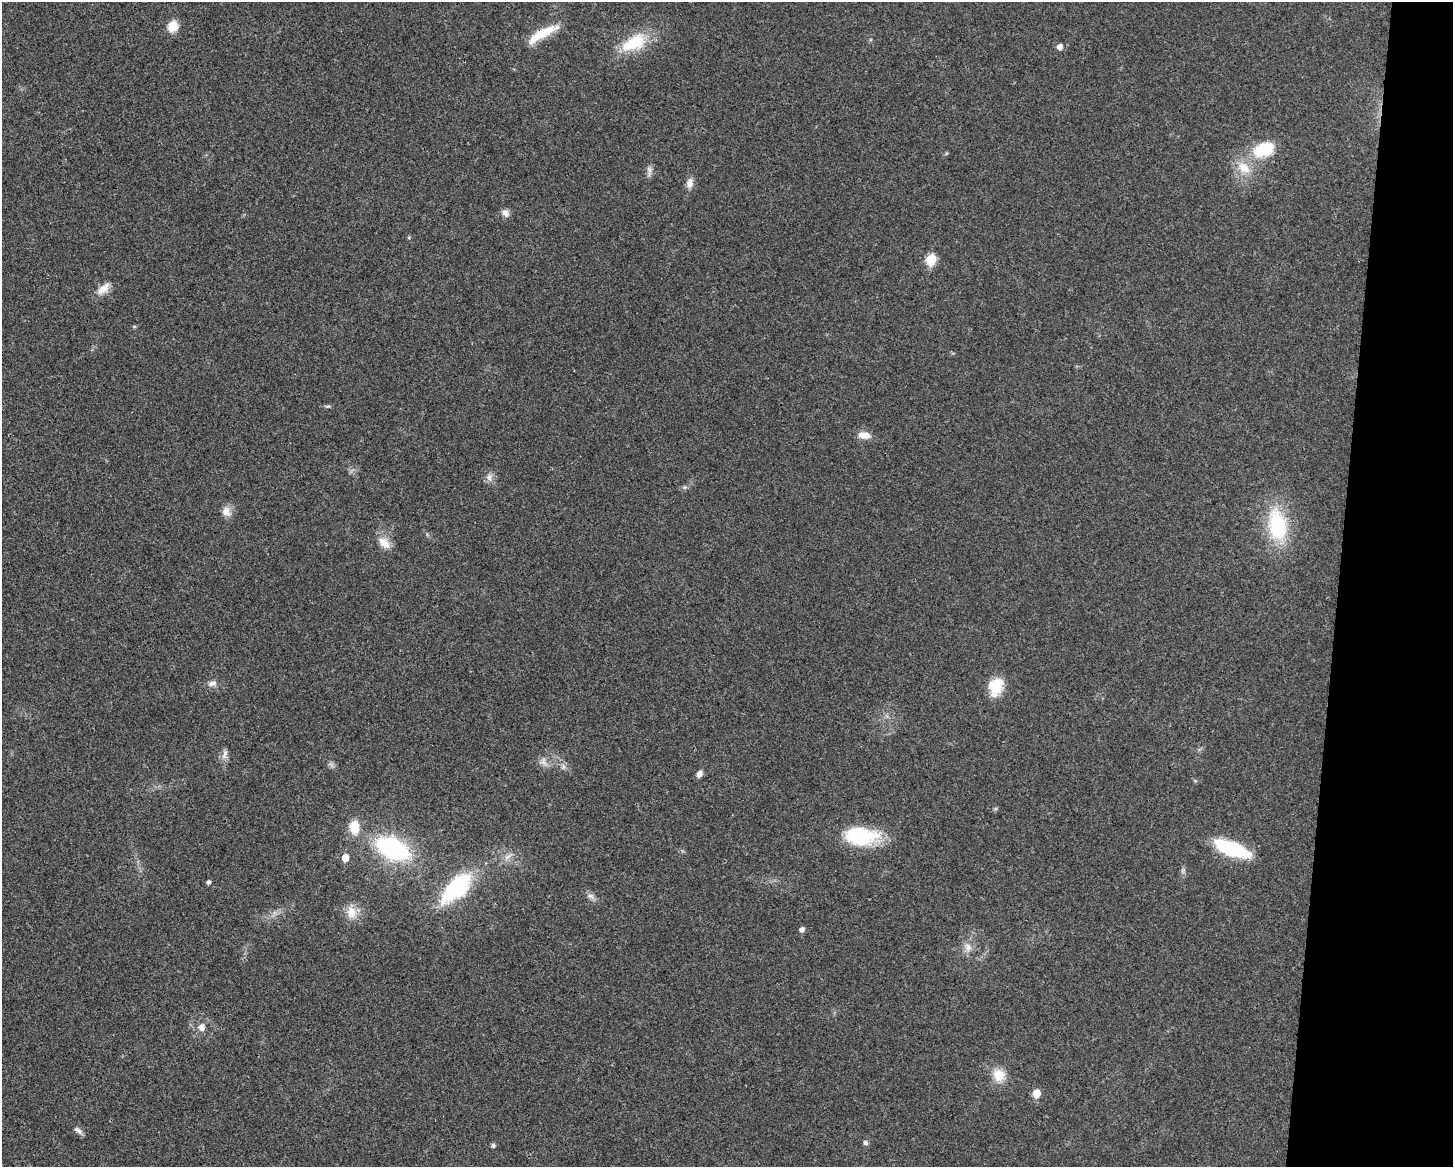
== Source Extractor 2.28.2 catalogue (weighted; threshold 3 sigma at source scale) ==
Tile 6 of 3 x 4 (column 3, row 2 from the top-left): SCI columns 3130-4580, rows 2335-3499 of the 4695 x 4670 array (HDU 1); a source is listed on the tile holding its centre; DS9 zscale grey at full resolution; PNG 1455 x 1169 px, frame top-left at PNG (2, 2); no overlay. Shown black and unused: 8% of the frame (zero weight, under 3 of 4 exposures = <1% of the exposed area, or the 3 px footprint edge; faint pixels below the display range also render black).
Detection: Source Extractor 2.28.2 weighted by HDU 2 'WHT'; one run over the whole footprint, this tile lists its part. Background 0.0242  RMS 0.0047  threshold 0.021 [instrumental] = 3 sigma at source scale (4.5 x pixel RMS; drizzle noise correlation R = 1.50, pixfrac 1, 0.05/0.05 arcsec/px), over >= 5 px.
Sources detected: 40; all 40 listed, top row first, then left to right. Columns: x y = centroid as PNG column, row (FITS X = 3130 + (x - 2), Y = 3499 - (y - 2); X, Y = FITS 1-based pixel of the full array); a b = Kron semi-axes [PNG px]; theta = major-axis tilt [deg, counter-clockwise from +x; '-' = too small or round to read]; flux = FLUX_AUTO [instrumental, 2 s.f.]
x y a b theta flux
173 26 12 10 64 6.2
543 33 36 11 25 12
634 43 34 17 27 18
1060 47 6 5 - 2.6
1263 149 30 18 19 17
1244 168 19 12 -38 7.6
649 170 9 5 -71 1.6
690 183 11 8 75 3.1
505 213 11 8 -55 2.2
931 259 6 6 - 22
103 289 20 10 42 4.5
328 406 6 4 18 0.67
864 435 14 8 -7 4.7
489 477 9 8 - 2.2
685 487 6 5 - 0.83
226 511 12 10 -75 3.5
1277 525 34 19 -81 34
384 543 19 11 -45 5.2
212 683 13 7 15 2.1
996 687 22 16 74 11
225 754 15 6 74 2.2
543 762 11 7 -73 2.2
699 774 7 6 - 2.3
354 827 16 12 89 8.3
860 836 38 20 -3 30
393 848 30 16 -25 60
1232 849 36 13 -21 31
345 858 6 5 - 5.9
209 882 5 4 - 1.1
457 888 41 18 44 37
591 896 10 5 -26 1.8
352 912 17 13 -88 5.7
802 929 5 5 - 2
968 947 13 8 -70 3
201 1027 9 8 - 2.7
999 1075 16 15 - 7.6
1037 1093 6 5 - 9
78 1130 11 6 -40 1.9
865 1143 6 5 - 1.2
493 1145 5 5 - 1.1
Overlapping masked pixels (flux is a lower limit): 1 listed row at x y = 543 33